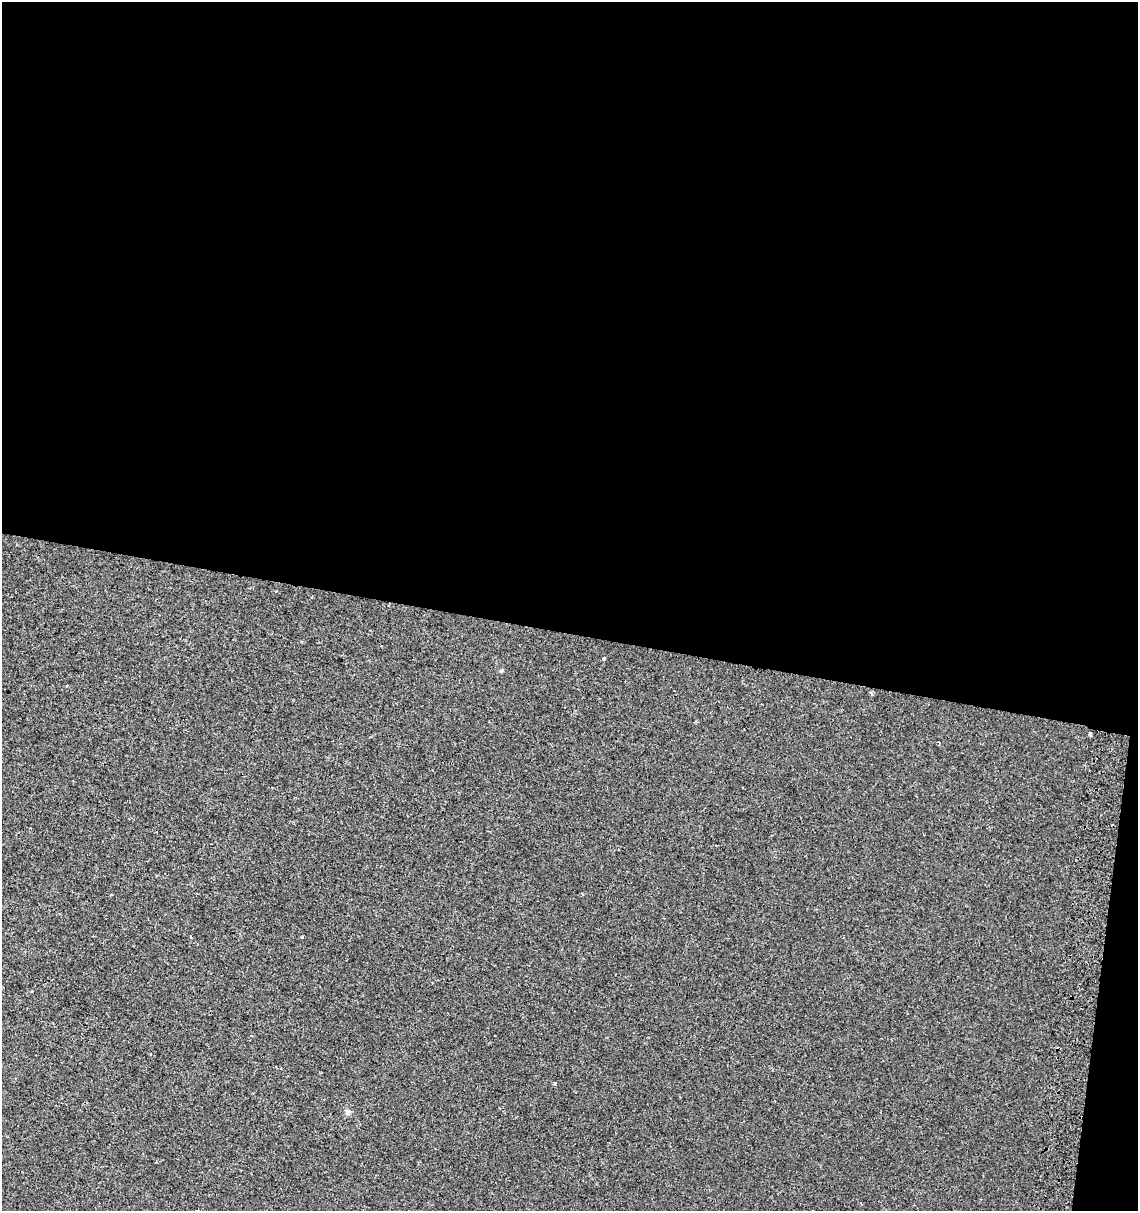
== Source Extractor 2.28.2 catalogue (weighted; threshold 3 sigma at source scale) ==
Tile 4 of 4 x 4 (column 4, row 1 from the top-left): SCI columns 3734-4869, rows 3634-4842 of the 5136 x 4857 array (HDU 1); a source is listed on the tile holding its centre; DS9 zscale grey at full resolution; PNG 1140 x 1213 px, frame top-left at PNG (2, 2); no overlay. Shown black and unused: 54% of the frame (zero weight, under 2 of 3 exposures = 2% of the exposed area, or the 3 px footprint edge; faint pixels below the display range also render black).
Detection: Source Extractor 2.28.2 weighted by HDU 2 'WHT'; one run over the whole footprint, this tile lists its part. Background 9.81e-04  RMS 0.0028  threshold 0.0124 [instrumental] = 3 sigma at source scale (4.5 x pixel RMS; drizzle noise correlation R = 1.50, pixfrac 1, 0.0396/0.0396 arcsec/px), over >= 5 px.
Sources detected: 10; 3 cosmic-ray / hot-pixel residue — not listed; the other 7 listed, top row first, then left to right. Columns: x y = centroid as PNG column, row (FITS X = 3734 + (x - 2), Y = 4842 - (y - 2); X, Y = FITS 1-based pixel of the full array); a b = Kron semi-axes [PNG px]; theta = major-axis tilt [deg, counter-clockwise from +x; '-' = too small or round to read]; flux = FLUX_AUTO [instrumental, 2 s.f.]
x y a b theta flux
604 658 4 3 - 0.48
501 671 6 3 19 0.3
1090 735 4 2 - 0.56
939 742 3 3 - 1.5
302 937 3 3 - 0.27
150 1054 3 2 - 0.36
348 1112 8 7 - 0.71